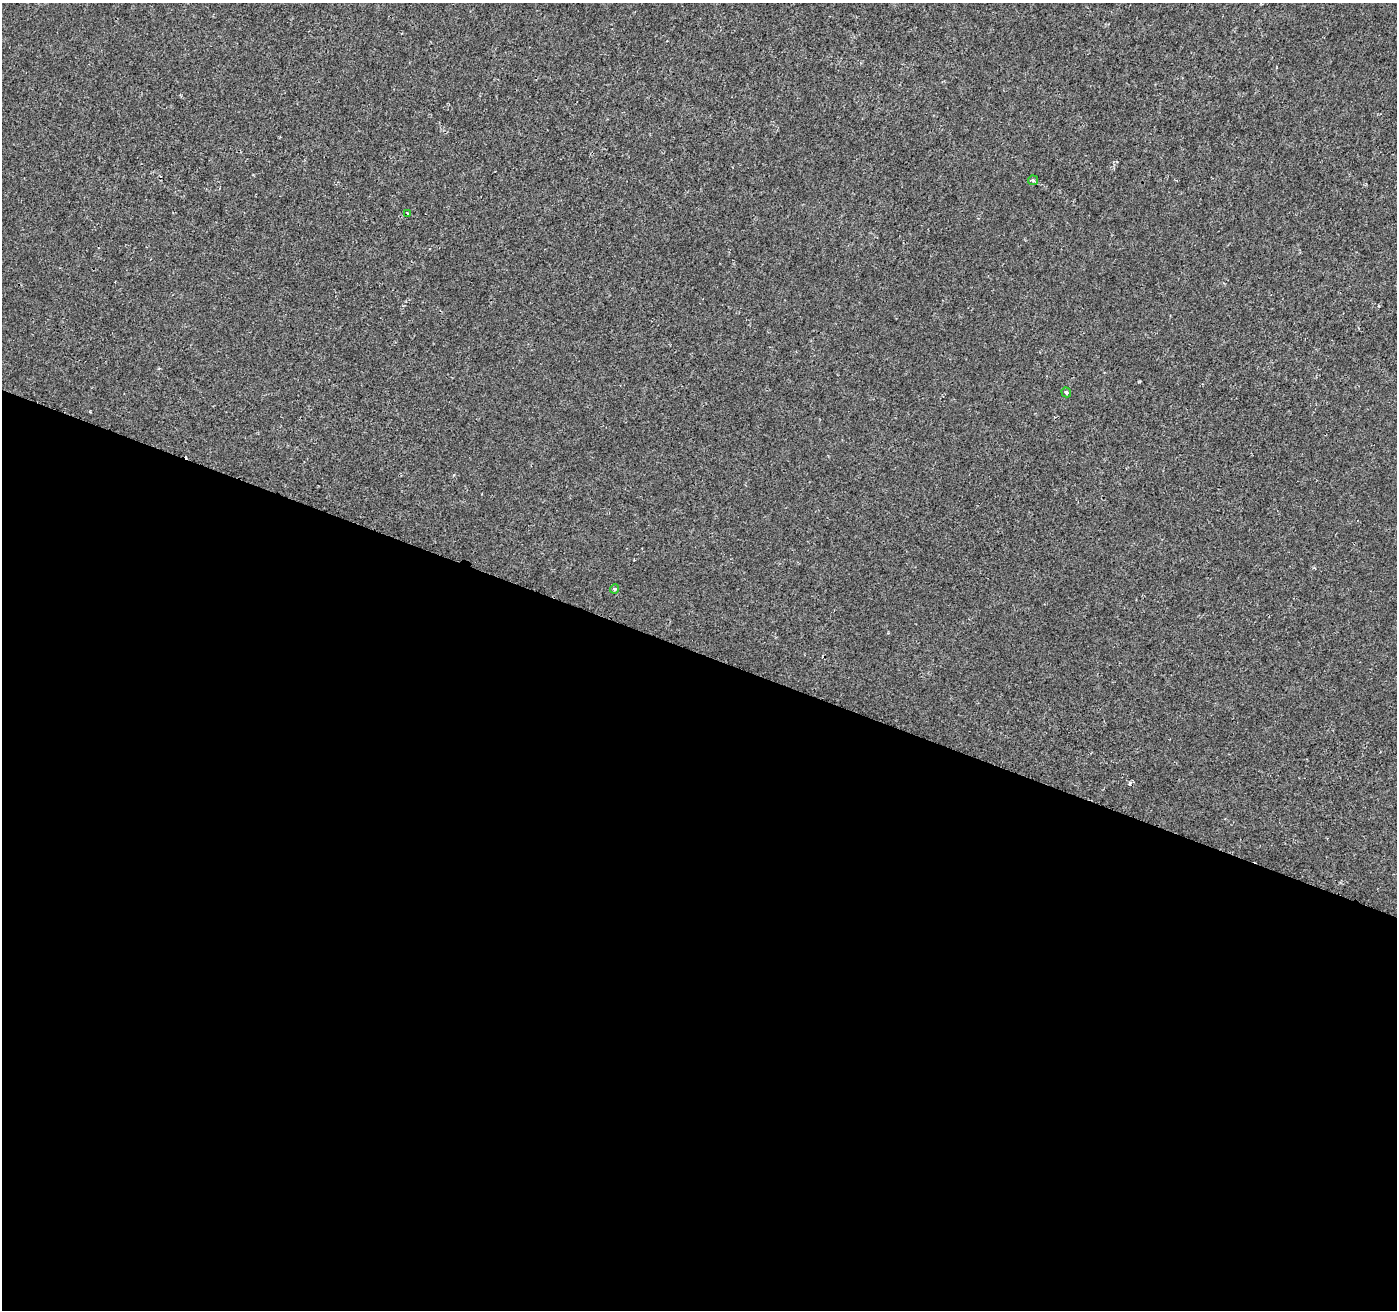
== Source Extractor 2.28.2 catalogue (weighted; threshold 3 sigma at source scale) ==
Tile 14 of 4 x 4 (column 2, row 4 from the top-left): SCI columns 1403-2797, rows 275-1582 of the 5588 x 5717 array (HDU 1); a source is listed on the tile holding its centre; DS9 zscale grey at full resolution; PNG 1399 x 1312 px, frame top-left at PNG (2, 3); each listed source drawn as its Kron ellipse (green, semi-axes under 4 px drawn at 4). Shown black and unused: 50% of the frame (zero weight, under 2 of 3 exposures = <1% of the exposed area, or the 3 px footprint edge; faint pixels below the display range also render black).
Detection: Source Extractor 2.28.2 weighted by HDU 2 'WHT'; one run over the whole footprint, this tile lists its part. Background -6.86e-05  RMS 0.0018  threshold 0.00829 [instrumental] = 3 sigma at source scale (4.5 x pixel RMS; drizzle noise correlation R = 1.50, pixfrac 1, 0.0396/0.0396 arcsec/px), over >= 5 px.
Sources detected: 6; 2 cosmic-ray / hot-pixel residue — neither listed nor drawn; the other 4 listed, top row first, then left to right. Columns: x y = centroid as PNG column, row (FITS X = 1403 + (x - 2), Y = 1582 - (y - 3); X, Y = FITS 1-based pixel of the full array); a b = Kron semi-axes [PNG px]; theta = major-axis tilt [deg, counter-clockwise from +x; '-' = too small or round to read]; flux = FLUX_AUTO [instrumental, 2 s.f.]
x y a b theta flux
1033 180 5 5 - 0.33
407 213 4 3 - 0.15
1066 392 5 4 - 0.38
615 589 4 4 - 0.68